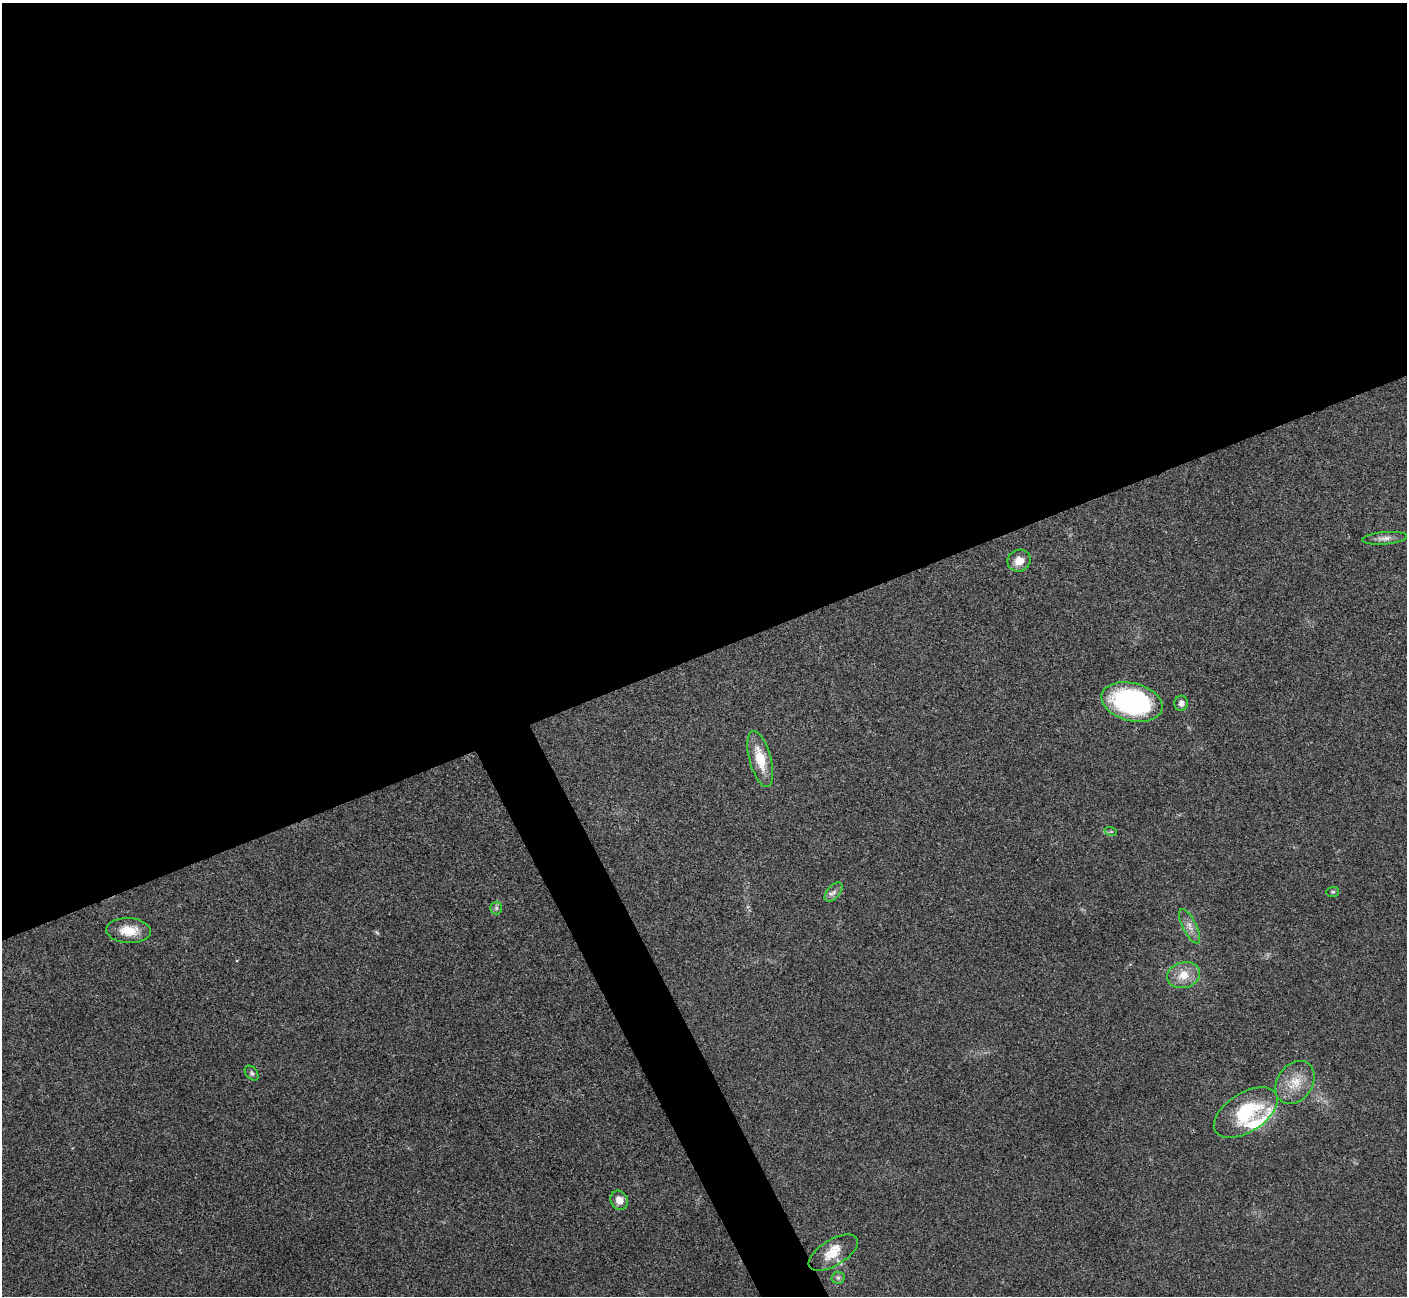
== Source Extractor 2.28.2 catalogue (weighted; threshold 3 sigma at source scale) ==
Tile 2 of 4 x 4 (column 2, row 1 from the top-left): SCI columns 1408-2812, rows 4036-5329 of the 5628 x 5617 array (HDU 1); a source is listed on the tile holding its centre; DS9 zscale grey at full resolution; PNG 1409 x 1298 px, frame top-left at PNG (2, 3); each listed source drawn as its Kron ellipse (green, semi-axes under 4 px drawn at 4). Shown black and unused: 53% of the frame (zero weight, under 3 of 4 exposures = <1% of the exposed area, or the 3 px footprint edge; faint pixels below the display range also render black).
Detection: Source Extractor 2.28.2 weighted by HDU 2 'WHT'; one run over the whole footprint, this tile lists its part. Background 0.0214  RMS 0.004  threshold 0.0181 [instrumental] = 3 sigma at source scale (4.5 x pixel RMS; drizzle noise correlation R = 1.50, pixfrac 1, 0.05/0.05 arcsec/px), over >= 5 px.
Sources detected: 19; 1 inside a brighter listed object's ellipse — not listed separately; the other 18 listed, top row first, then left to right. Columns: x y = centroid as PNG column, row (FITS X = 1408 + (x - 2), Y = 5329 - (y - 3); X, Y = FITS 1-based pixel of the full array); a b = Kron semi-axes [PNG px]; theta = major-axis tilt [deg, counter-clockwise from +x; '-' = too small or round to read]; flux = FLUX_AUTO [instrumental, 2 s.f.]
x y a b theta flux
1385 538 22 6 5 2.5
1019 561 12 10 28 4.4
1132 702 31 19 -14 65
1181 703 7 7 - 1.7
760 759 28 10 -75 10
1111 832 6 4 -19 0.53
834 892 11 6 47 1.8
1333 892 6 5 - 0.61
496 908 6 6 - 0.9
1189 926 19 7 -63 3
128 931 22 12 -2 7.3
1183 975 17 12 15 6.4
252 1073 8 5 -52 0.96
1295 1082 23 17 54 8.8
1246 1113 36 19 33 25
619 1200 10 8 -65 3.4
833 1253 28 13 31 7.6
838 1278 6 6 - 0.93